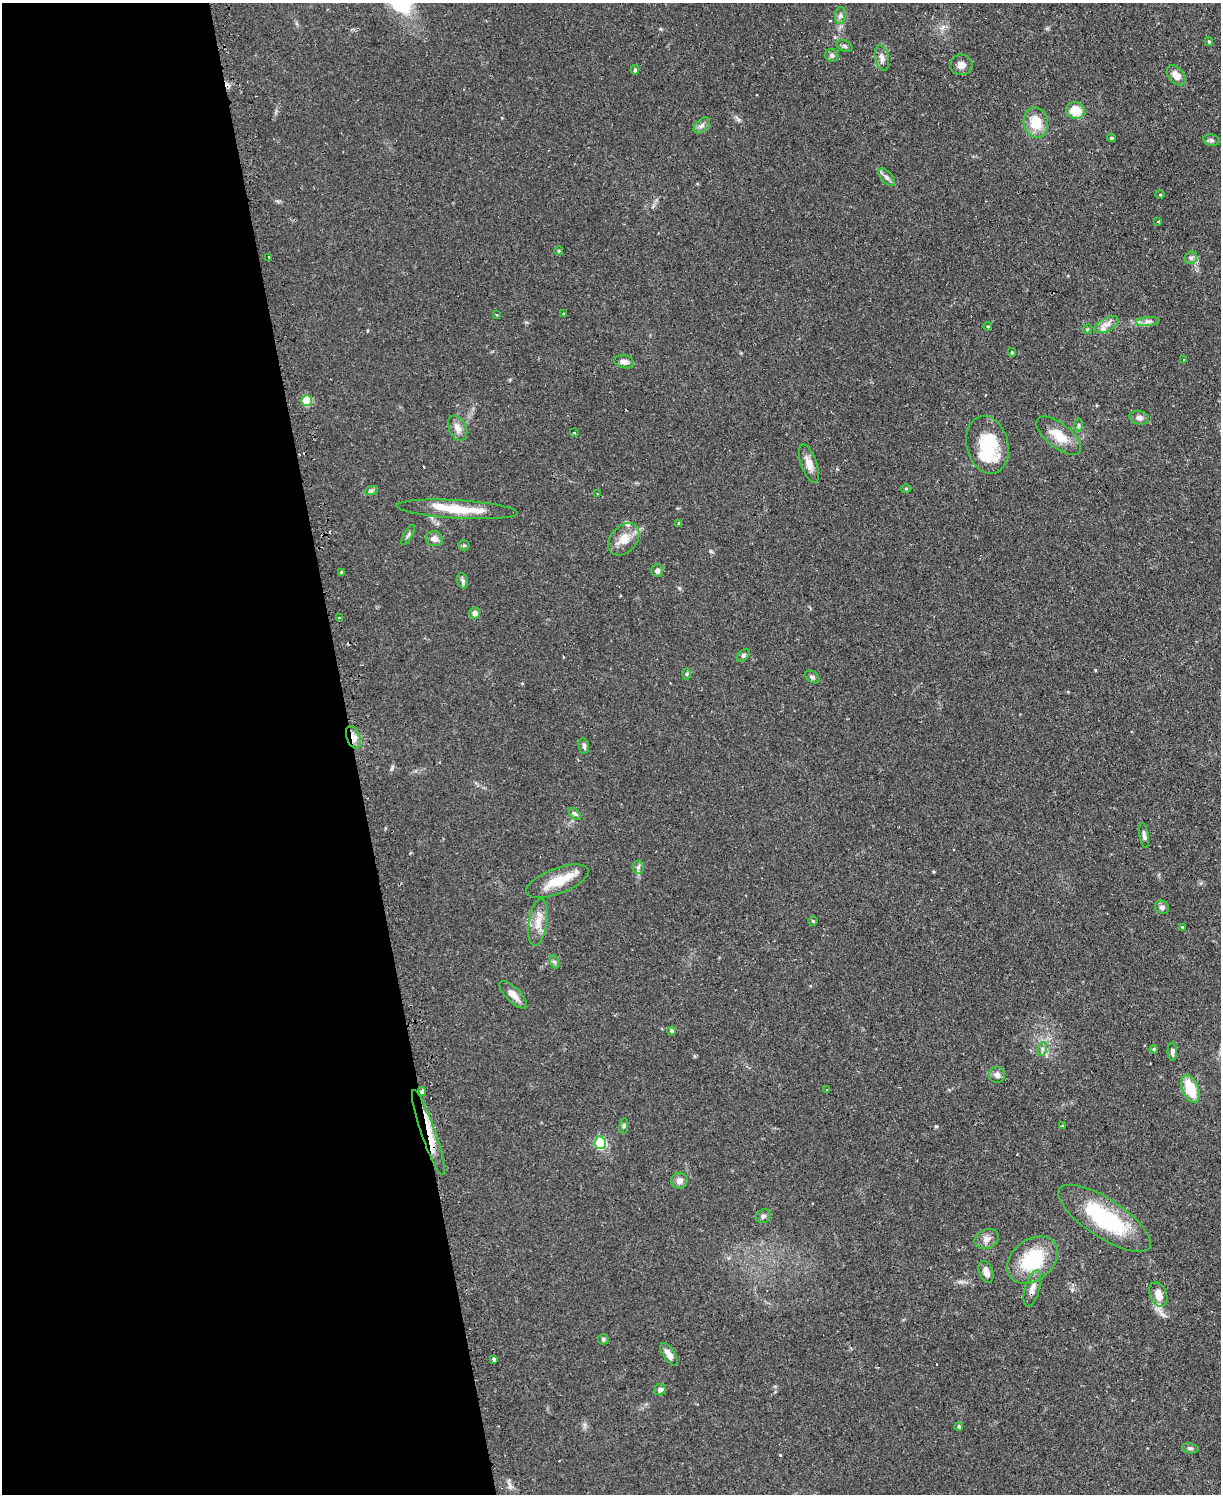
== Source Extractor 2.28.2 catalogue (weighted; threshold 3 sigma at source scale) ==
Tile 5 of 4 x 3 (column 1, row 2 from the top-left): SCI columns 32-1250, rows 1653-3144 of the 4939 x 4911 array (HDU 1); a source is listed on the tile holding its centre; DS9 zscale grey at full resolution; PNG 1223 x 1496 px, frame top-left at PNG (2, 3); each listed source drawn as its Kron ellipse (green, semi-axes under 4 px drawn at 4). Shown black and unused: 29% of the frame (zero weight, under 2 of 3 exposures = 4% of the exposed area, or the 3 px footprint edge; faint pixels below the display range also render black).
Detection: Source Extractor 2.28.2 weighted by HDU 2 'WHT'; one run over the whole footprint, this tile lists its part. Background 0.0624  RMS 0.0051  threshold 0.023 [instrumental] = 3 sigma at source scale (4.5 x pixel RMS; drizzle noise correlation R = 1.50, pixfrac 1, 0.05/0.05 arcsec/px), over >= 5 px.
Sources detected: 100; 1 inside a brighter object's white glare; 5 cosmic-ray / hot-pixel residue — neither listed nor drawn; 3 inside a brighter listed object's ellipse — not listed separately; the other 91 listed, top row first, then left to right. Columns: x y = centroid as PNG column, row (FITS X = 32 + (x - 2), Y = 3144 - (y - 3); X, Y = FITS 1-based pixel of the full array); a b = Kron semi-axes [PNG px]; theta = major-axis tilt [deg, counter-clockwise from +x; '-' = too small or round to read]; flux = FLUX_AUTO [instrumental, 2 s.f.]
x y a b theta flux
840 16 8 5 83 1.4
1209 41 5 4 - 0.6
844 46 8 5 -27 1.2
832 55 7 6 - 1.4
882 58 13 7 -77 2.6
961 65 11 10 - 3
635 70 5 4 - 1.1
1176 75 11 7 -49 4.1
1075 110 9 8 - 10
1036 122 15 12 -80 12
702 125 10 6 42 1.7
1111 138 4 3 - 0.61
1211 140 8 6 -16 1.3
887 177 11 5 -49 1.8
1160 195 4 3 - 0.46
1158 221 3 3 - 0.66
559 251 4 4 - 0.76
269 257 2 2 - 0.41
1191 258 7 5 44 1.3
563 314 3 2 - 0.37
496 315 4 3 - 0.56
1148 321 11 4 5 1.9
1107 325 13 6 29 3
988 326 4 3 - 0.42
1087 329 5 4 - 0.54
1012 352 4 4 - 0.52
1184 360 3 2 - 0.45
624 362 10 6 -15 2.4
307 401 5 5 - 16
1139 418 10 7 -11 2.1
1079 425 6 4 -89 0.82
457 428 13 8 -64 3.7
574 432 4 3 - 0.45
1059 436 27 12 -38 9.9
987 445 29 20 -76 24
809 464 20 8 -71 4.6
906 489 5 3 - 0.51
371 491 7 4 19 0.9
597 494 3 2 - 0.38
457 509 61 9 -3 16
679 523 3 3 - 1.2
408 535 11 3 60 1.1
434 539 8 7 - 2.9
624 539 18 13 48 7.3
464 545 5 5 - 0.76
657 570 6 6 - 1.5
342 573 3 3 - 7
463 581 8 5 -72 1.2
475 613 5 5 - 2.2
339 618 3 3 - 1.8
743 655 7 5 46 0.97
687 674 6 4 88 0.73
812 677 8 5 -36 1.1
353 737 12 6 -69 4.6
584 746 8 5 -83 1.2
575 814 7 4 -44 0.95
1144 835 12 4 -81 1.6
638 867 6 6 - 1.1
557 881 33 13 21 13
1162 907 7 6 - 1.6
813 921 5 4 - 0.64
538 922 23 9 81 6.4
1182 928 3 3 - 1.1
555 962 7 4 -71 0.92
513 995 18 7 -44 4.3
671 1031 4 4 - 1.4
1042 1049 7 4 73 1.1
1154 1049 4 4 - 0.6
1172 1052 9 5 -89 1.6
997 1075 8 8 - 1.9
1190 1089 14 8 -68 15
827 1090 3 3 - 1
422 1091 4 3 - 4.3
624 1126 8 4 82 0.79
1062 1126 3 3 - 1
428 1132 45 7 -71 13
600 1143 6 6 - 32
679 1181 8 8 - 2.7
763 1216 8 6 33 1.3
1105 1218 54 19 -33 44
987 1239 12 9 22 3
1032 1260 28 20 38 30
986 1272 11 6 -69 3.2
1032 1289 19 7 74 3.5
1158 1294 13 8 -70 5.6
603 1339 5 5 - 0.83
669 1354 13 6 -56 3.2
494 1359 4 3 - 3.3
660 1390 6 5 - 1.9
959 1426 4 4 - 1
1190 1448 8 5 -11 1.1
Overlapping masked pixels (flux is a lower limit): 3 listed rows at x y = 353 737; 422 1091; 428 1132
Unlisted compact peaks at least as high as the median listed source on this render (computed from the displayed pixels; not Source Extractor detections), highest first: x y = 936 1126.